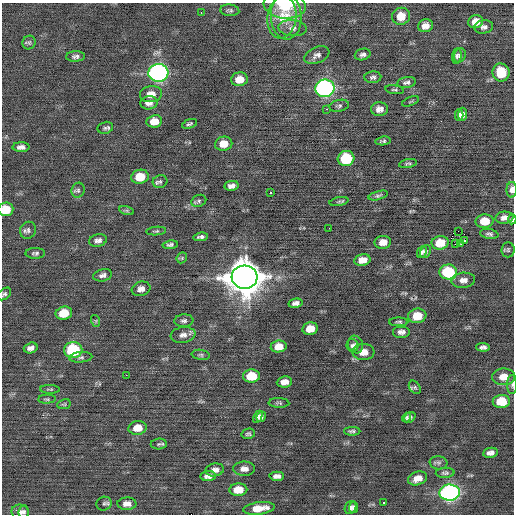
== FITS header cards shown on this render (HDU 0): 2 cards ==
NAXIS1  =                  512 / Axis length
NAXIS2  =                  512 / Axis length

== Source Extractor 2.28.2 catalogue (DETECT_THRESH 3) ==
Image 512 x 512 px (HDU 0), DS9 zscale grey, 1 PNG px = 1 image px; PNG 516 x 516 px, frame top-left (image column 1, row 512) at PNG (2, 3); each listed source drawn as its Kron ellipse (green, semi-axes under 4 px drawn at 4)
Background -0.0124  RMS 0.75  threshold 2.24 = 3 sigma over >= 5 px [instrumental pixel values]
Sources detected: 133; all 133 listed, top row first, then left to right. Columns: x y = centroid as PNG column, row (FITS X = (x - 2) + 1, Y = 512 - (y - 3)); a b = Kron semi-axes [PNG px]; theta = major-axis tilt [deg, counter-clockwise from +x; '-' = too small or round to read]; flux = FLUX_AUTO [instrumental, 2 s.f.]
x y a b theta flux
285 5 21 13 -6 1400
230 10 9 5 -7 120
201 12 3 2 - 87
401 16 9 8 - 860
282 17 21 14 82 1000
286 17 23 15 -87 1100
476 22 7 6 - 470
425 26 7 6 - 370
484 27 9 6 7 190
292 28 14 8 -5 300
29 42 7 6 - 110
363 54 8 5 17 160
317 55 13 8 22 250
460 55 7 6 - 130
76 56 9 5 3 150
457 56 7 5 82 130
501 72 9 8 - 1200
158 73 10 9 - 17000
373 77 8 6 3 140
239 79 8 7 - 590
406 82 9 5 9 150
325 88 9 9 - 16000
395 90 9 4 -9 94
151 94 11 8 6 510
410 101 9 3 21 71
149 103 9 6 6 260
339 106 10 6 12 130
327 109 3 2 - 260
379 109 8 7 - 290
462 114 6 4 88 180
459 115 6 4 -90 160
154 121 8 6 8 520
189 124 8 4 18 100
105 128 8 6 13 130
383 141 8 4 7 110
224 144 9 7 10 550
21 147 8 5 2 210
346 158 8 7 - 2700
408 164 9 3 11 88
140 177 9 7 10 940
160 182 7 6 - 120
231 186 7 5 7 240
78 190 7 6 - 120
512 190 8 5 87 310
270 192 3 3 - 280
378 196 10 4 16 110
199 201 7 6 - 110
339 201 9 4 11 95
6 209 8 6 5 1100
127 211 8 3 -19 77
504 218 9 6 5 290
512 219 5 3 - 89
485 221 9 7 3 820
329 228 3 2 - 41
28 230 8 8 - 170
156 231 10 4 5 92
458 231 2 2 - 830
489 234 9 5 -10 130
201 237 7 4 9 150
98 240 9 6 14 200
464 241 3 2 - 25
383 242 8 6 8 390
440 243 8 6 7 950
455 244 2 2 - 13
461 244 3 2 - 120
170 245 7 4 9 120
508 250 7 6 - 99
422 252 6 4 65 130
425 252 6 5 - 110
35 253 10 5 0 130
182 258 6 5 - 69
362 260 8 5 12 510
448 272 9 7 -3 3200
103 275 9 6 14 180
245 277 13 11 -5 140000
463 280 12 7 5 310
141 289 9 7 16 290
4 294 8 5 40 120
296 303 7 4 11 200
64 313 8 6 13 970
417 316 9 7 9 840
96 321 6 3 -73 57
184 321 9 6 4 150
399 322 10 4 0 110
310 329 8 6 11 710
401 332 9 6 0 230
183 335 12 8 8 310
352 345 6 6 - 130
356 345 9 7 -69 180
279 346 8 6 7 550
483 347 7 4 -2 160
31 348 7 5 17 210
73 350 9 8 - 3600
363 352 11 8 3 510
201 355 9 5 -8 100
81 357 11 5 5 150
126 375 2 2 - 190
251 376 8 6 4 1300
504 377 11 8 2 590
284 382 7 5 7 320
512 384 9 5 89 130
415 387 7 5 -53 97
50 389 10 4 -1 84
47 399 9 4 2 85
501 402 8 6 1 1400
279 403 10 5 -2 100
64 404 7 5 10 75
258 417 6 4 62 120
261 417 5 4 - 120
407 417 5 4 - 78
410 417 6 5 - 93
137 428 9 7 10 680
352 431 8 4 1 120
248 434 7 5 14 100
159 444 8 5 2 99
490 453 7 5 8 270
438 463 9 6 -7 140
244 469 11 7 -1 330
215 470 9 6 12 280
445 473 9 5 2 120
208 476 8 5 6 230
277 476 7 4 1 210
418 478 10 6 18 440
238 490 9 6 3 790
450 493 10 8 2 16000
384 502 3 3 - 570
104 504 8 6 23 110
127 504 9 6 1 320
259 508 16 6 7 760
350 508 7 5 65 170
354 508 5 4 - 140
20 512 8 7 - 160
24 512 6 5 - 110
At the frame edge (FLAGS 8, measured only in part): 6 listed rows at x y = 285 5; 512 190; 6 209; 512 219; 4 294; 512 384